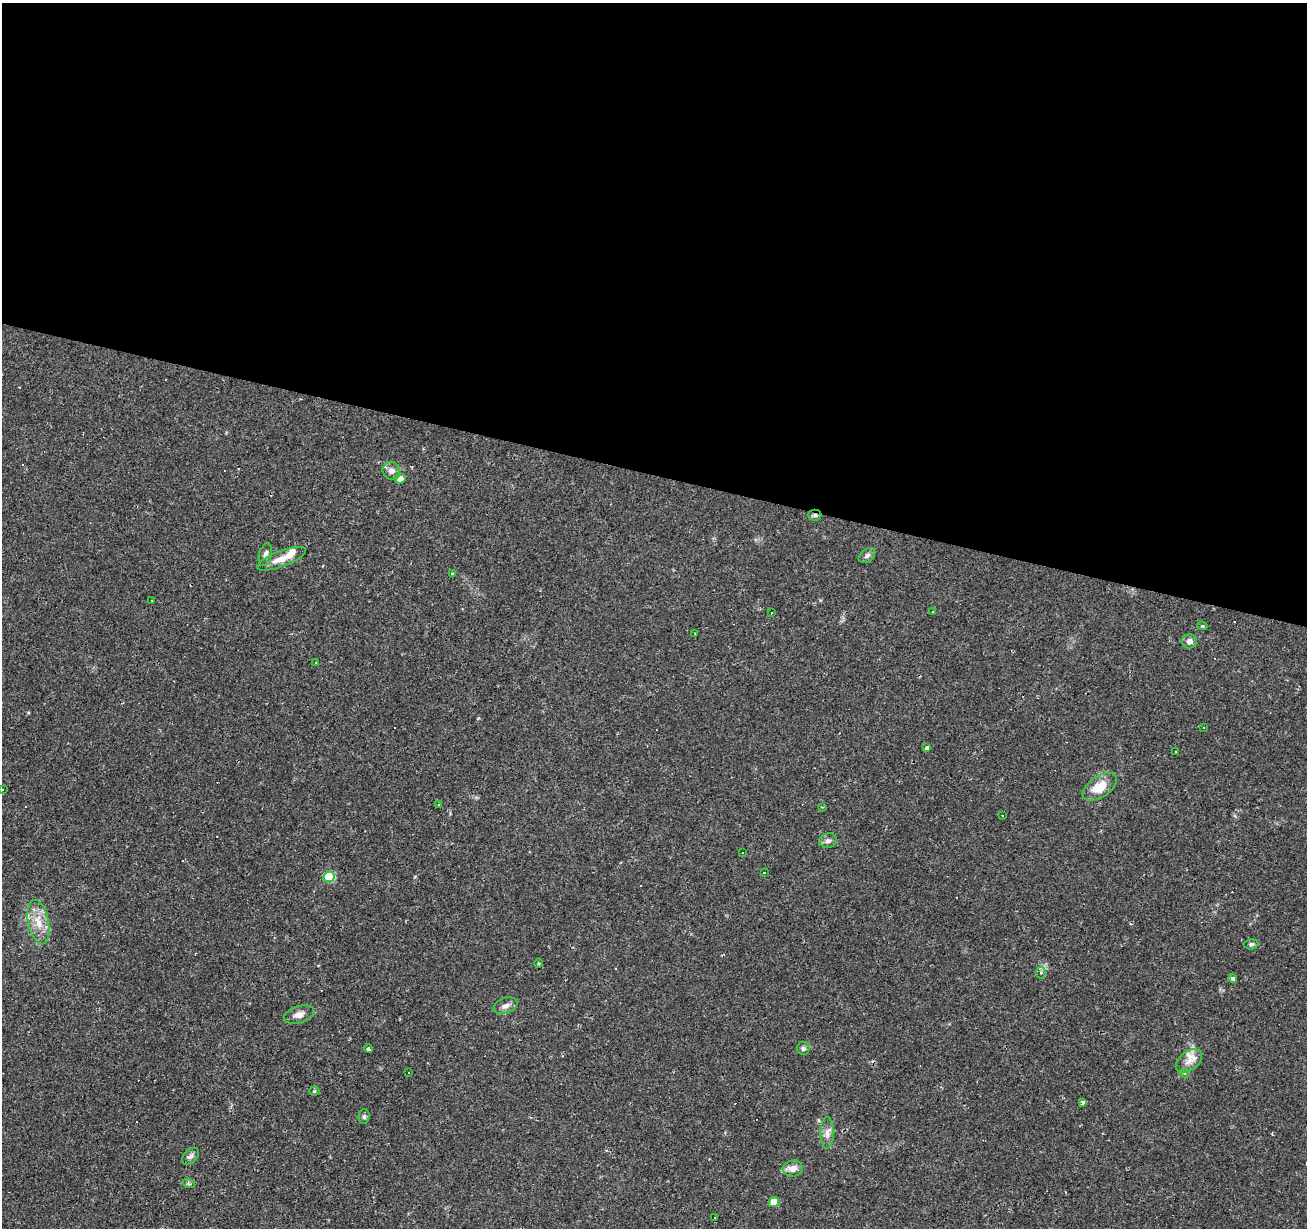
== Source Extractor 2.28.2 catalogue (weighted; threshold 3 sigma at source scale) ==
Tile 3 of 4 x 4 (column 3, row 1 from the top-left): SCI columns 2612-3916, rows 3896-5121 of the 5226 x 5399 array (HDU 1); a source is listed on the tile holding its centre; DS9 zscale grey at full resolution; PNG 1309 x 1230 px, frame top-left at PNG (2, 3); each listed source drawn as its Kron ellipse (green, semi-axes under 4 px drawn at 4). Shown black and unused: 39% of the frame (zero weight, under 2 of 3 exposures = <1% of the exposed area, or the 3 px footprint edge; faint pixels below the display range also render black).
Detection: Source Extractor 2.28.2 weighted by HDU 2 'WHT'; one run over the whole footprint, this tile lists its part. Background 0.0437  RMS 0.004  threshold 0.0178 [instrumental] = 3 sigma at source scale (4.5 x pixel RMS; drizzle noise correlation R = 1.50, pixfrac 1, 0.0396/0.0396 arcsec/px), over >= 5 px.
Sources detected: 75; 24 cosmic-ray / hot-pixel residue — neither listed nor drawn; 4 inside a brighter listed object's ellipse — not listed separately; the other 47 listed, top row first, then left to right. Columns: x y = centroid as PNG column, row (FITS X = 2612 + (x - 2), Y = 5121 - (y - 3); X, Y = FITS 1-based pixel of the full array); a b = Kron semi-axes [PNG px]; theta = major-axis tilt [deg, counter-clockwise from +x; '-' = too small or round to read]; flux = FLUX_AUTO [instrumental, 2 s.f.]
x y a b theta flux
391 471 9 8 - 2.3
400 479 5 5 - 2.6
815 515 6 5 - 0.91
265 555 11 6 77 1.7
867 556 9 6 38 1.2
282 559 26 8 21 4.9
452 574 4 3 - 0.54
151 601 3 2 - 0.28
932 612 2 2 - 0.33
771 613 3 2 - 0.58
1202 626 5 4 - 0.48
694 633 2 2 - 0.48
1190 641 7 7 - 2.2
315 662 3 3 - 1.4
1204 728 3 2 - 0.32
927 748 3 3 - 2.2
1176 751 3 3 - 0.75
1100 787 19 10 34 7.6
2 790 2 2 - 0.25
438 804 3 3 - 5.9
822 807 3 3 - 0.45
1002 816 3 3 - 1.1
828 841 9 7 17 1.5
742 852 2 2 - 0.32
764 873 3 2 - 0.21
329 877 5 5 - 21
38 922 23 10 -79 6.7
1251 944 7 5 3 0.75
538 963 5 3 - 0.39
1041 973 6 4 86 0.91
1233 978 4 3 - 2.1
506 1006 12 7 21 1.9
299 1015 16 8 17 3
803 1048 6 6 - 1.1
369 1049 4 3 - 1.4
1189 1061 15 9 39 3.5
408 1073 3 2 - 0.47
1184 1073 5 4 - 0.96
314 1091 5 4 - 0.59
1083 1102 4 3 - 1.4
364 1117 7 5 88 0.87
827 1133 16 6 89 2.5
190 1156 10 6 47 1.4
793 1169 10 8 7 3
189 1184 6 4 -19 0.59
774 1202 5 5 - 6.7
715 1218 3 2 - 0.37
Overlapping masked pixels (flux is a lower limit): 1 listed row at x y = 815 515
Isophote crosses this tile's border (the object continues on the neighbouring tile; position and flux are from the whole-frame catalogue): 1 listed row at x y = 2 790